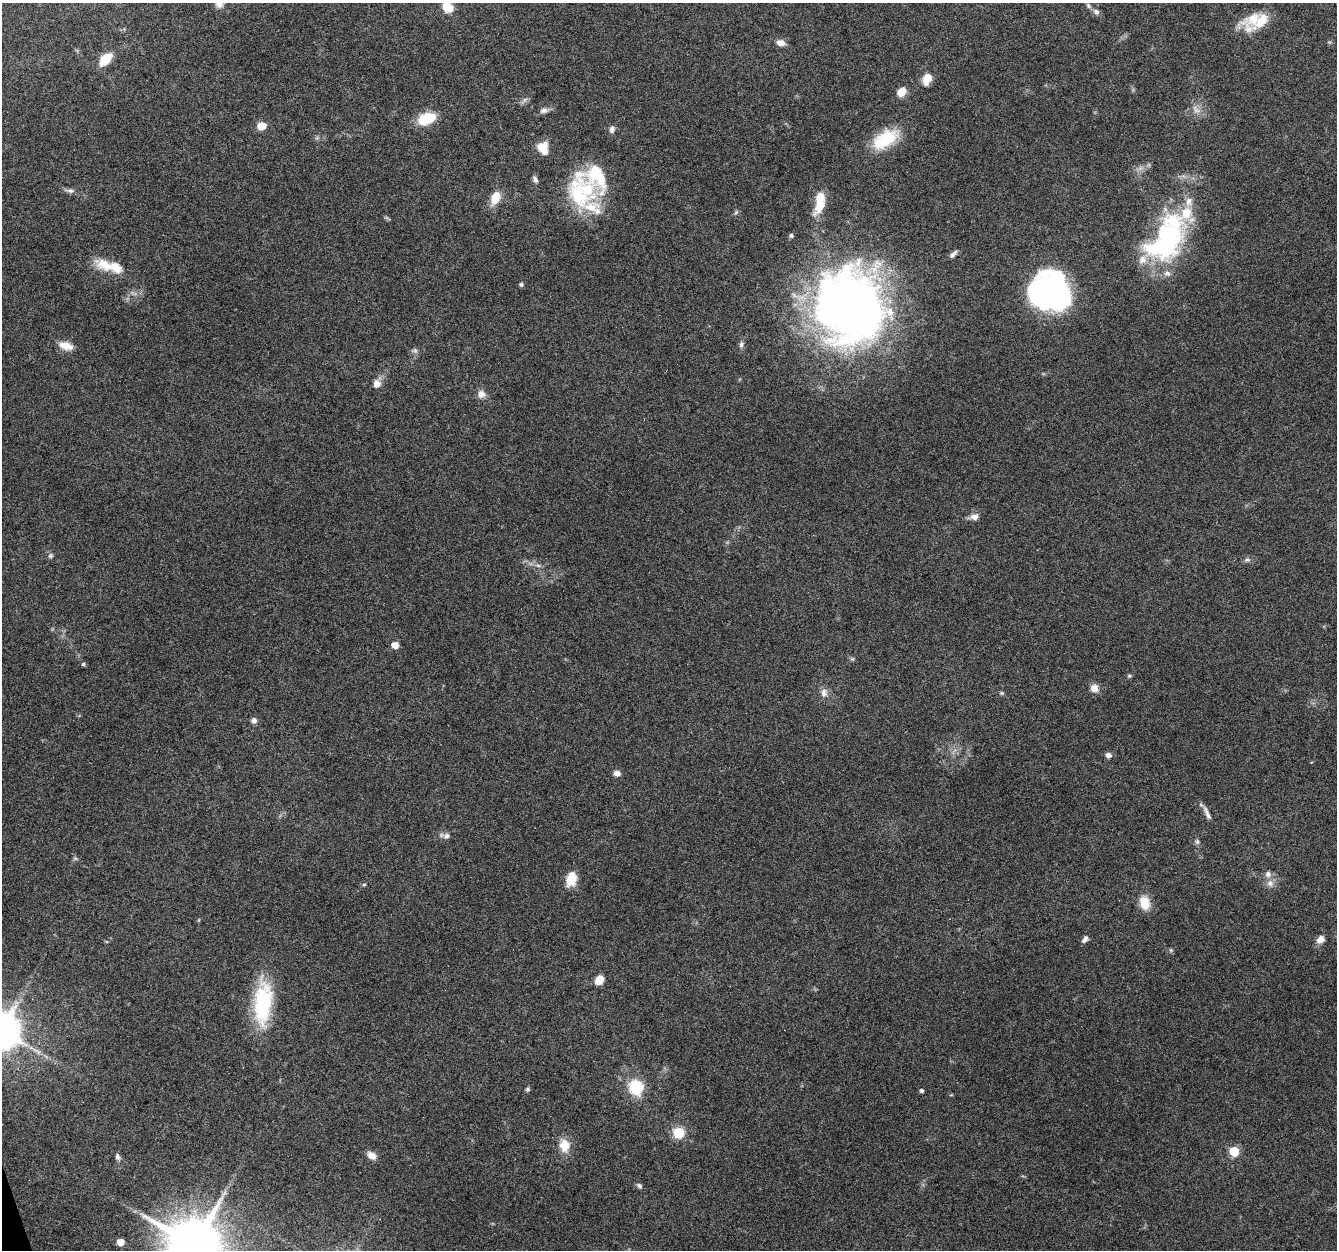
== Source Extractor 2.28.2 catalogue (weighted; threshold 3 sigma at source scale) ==
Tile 7 of 4 x 4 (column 3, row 2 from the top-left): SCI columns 2671-4005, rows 2553-3800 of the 5340 x 5160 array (HDU 1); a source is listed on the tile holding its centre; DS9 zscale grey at full resolution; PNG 1339 x 1252 px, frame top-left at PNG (2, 3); no overlay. Shown black and unused: <1% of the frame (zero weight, under 4 of 8 exposures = <1% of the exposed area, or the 3 px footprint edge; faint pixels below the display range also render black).
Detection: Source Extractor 2.28.2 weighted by HDU 2 'WHT'; one run over the whole footprint, this tile lists its part. Background 0.0853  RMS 0.0039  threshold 0.0161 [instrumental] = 3 sigma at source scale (4.09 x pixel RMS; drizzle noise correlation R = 1.36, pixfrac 0.8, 0.0396/0.0396 arcsec/px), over >= 5 px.
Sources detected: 85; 2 inside a brighter object's white glare — not listed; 10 inside a brighter listed object's ellipse — not listed separately; the other 73 listed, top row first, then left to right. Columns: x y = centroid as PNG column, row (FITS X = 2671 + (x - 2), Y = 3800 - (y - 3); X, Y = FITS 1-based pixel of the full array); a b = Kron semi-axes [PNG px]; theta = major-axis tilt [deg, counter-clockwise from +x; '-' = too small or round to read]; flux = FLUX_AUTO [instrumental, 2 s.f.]
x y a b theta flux
219 3 12 10 -64 2.9
1088 5 7 5 -73 0.7
447 7 12 9 -39 6.5
1096 12 9 7 -17 1.2
1253 19 26 18 23 8.4
781 43 10 7 -17 2.7
105 59 15 9 46 7.8
927 79 13 9 69 4.7
901 92 12 9 48 3.6
544 110 12 7 8 1.7
1196 110 11 7 -17 2.2
426 119 20 12 21 11
261 126 9 7 6 4.7
612 129 10 7 72 1.4
885 139 34 18 32 16
543 148 13 10 -64 6.9
535 180 10 6 -60 1.2
70 191 11 6 -2 1.3
578 195 54 26 -77 25
495 198 16 10 68 5.9
820 202 24 9 80 12
736 212 7 4 46 0.62
791 235 5 5 - 0.8
1169 235 54 40 71 53
953 254 13 5 43 1.3
105 265 30 15 -20 8.5
521 284 5 5 - 0.75
1046 295 37 35 23 100
849 306 81 70 -81 260
741 344 10 6 73 1.2
66 346 19 10 -16 4.2
414 351 10 6 -12 1.1
377 384 9 9 - 2.7
481 394 10 10 - 2.6
974 517 13 8 12 2.2
50 556 7 6 - 0.86
1247 560 9 6 15 1.1
538 565 6 6 - 0.97
395 645 6 6 - 3.4
852 659 7 5 -29 0.6
83 664 5 4 - 0.48
1129 676 6 5 - 0.58
1094 688 11 11 - 2.6
824 693 12 10 -80 2.3
1002 693 6 5 - 0.53
254 720 7 7 - 1.4
1108 755 7 6 - 1.6
1311 762 4 3 - 0.35
617 773 7 6 - 2
1207 813 21 5 -65 2.1
447 836 11 8 7 1.6
1197 842 8 5 -64 0.88
75 858 6 5 - 0.58
571 879 16 11 73 6.9
1270 883 10 10 - 2.4
364 885 5 3 - 0.46
1144 903 18 12 -76 6
1085 939 9 6 42 1.3
1320 939 10 9 - 2.3
1171 950 6 4 -45 0.55
599 980 8 6 57 7.1
263 1003 54 20 87 30
637 1087 8 8 - 26
528 1089 6 5 - 0.7
922 1091 4 4 - 0.73
679 1133 6 6 - 25
564 1145 16 12 -76 6
1234 1151 6 6 - 13
372 1155 10 7 -32 3.5
118 1157 9 6 -65 1.1
639 1186 8 6 -41 0.97
120 1242 6 5 - 3.7
195 1245 20 16 -24 2300
Isophote crosses this tile's border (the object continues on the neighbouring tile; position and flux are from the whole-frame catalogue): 3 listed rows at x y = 219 3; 447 7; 195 1245